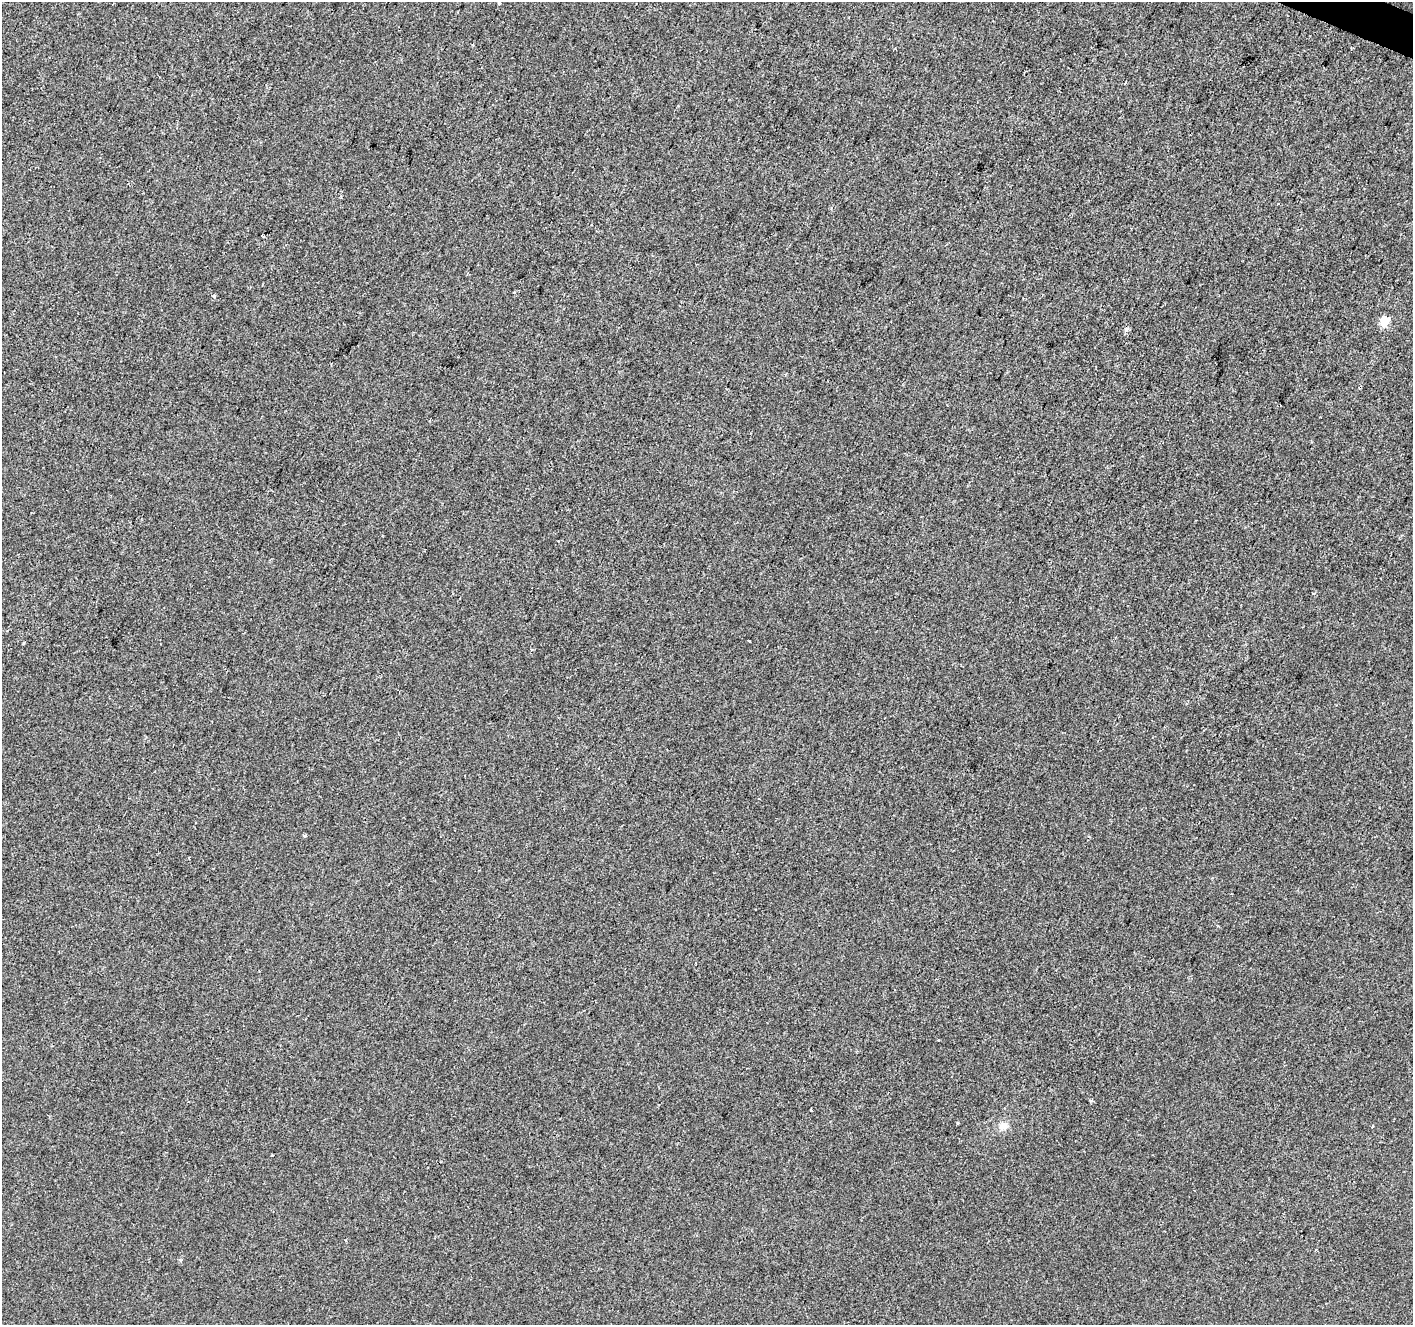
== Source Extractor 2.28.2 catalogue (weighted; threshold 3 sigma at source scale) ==
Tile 10 of 4 x 4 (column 2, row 3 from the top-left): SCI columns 1417-2827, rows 1594-2916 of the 5648 x 5767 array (HDU 1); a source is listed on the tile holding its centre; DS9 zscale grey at full resolution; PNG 1415 x 1327 px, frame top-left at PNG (2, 2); no overlay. Shown black and unused: <1% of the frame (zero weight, under 2 of 3 exposures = <1% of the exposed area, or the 3 px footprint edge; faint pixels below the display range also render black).
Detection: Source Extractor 2.28.2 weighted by HDU 2 'WHT'; one run over the whole footprint, this tile lists its part. Background 6.98e-04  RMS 0.0057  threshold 0.0258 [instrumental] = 3 sigma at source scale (4.5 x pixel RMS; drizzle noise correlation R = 1.50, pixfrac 1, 0.0396/0.0396 arcsec/px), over >= 5 px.
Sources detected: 14; all 14 listed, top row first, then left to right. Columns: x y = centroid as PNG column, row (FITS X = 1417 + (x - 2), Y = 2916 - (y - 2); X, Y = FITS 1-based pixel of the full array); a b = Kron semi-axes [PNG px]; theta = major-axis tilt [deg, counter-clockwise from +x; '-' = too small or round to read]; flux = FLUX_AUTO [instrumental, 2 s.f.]
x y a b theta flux
499 3 4 3 - 2.4
263 236 3 2 - 0.81
514 292 3 3 - 0.9
214 296 4 3 - 1.6
1385 321 5 5 - 25
1127 329 7 5 35 1.4
1313 593 4 3 - 0.79
749 640 3 3 - 2.2
305 836 4 3 - 2.4
1091 1101 5 3 - 0.71
811 1110 3 3 - 3.9
958 1123 3 3 - 0.51
1003 1126 13 9 31 4.3
272 1155 3 3 - 0.84
Isophote crosses this tile's border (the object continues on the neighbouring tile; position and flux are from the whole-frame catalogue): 1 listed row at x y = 499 3